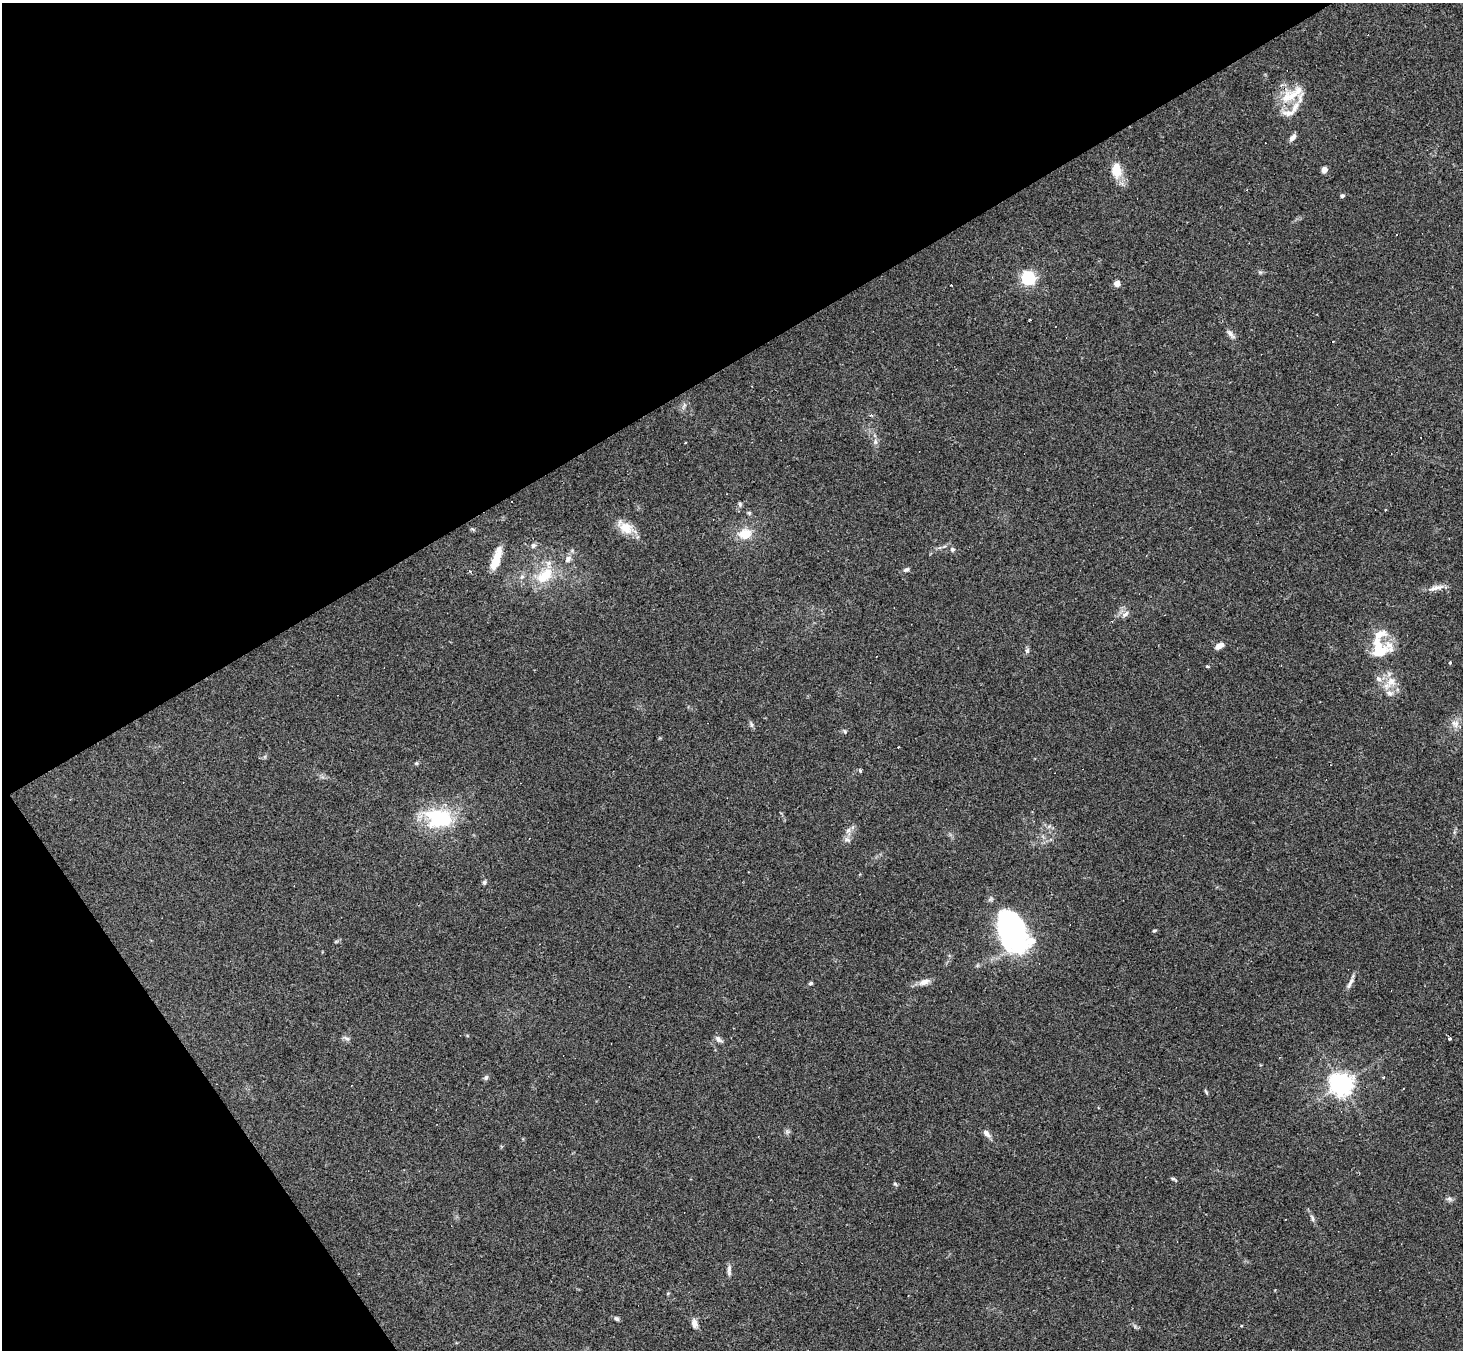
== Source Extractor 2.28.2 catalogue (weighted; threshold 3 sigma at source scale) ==
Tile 5 of 4 x 4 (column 1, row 2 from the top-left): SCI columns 1-1461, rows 2987-4334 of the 5843 x 5835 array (HDU 1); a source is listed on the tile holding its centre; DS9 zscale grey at full resolution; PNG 1465 x 1352 px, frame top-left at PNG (2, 3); no overlay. Shown black and unused: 33% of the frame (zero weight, under 2 of 3 exposures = <1% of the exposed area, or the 3 px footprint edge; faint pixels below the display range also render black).
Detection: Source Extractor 2.28.2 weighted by HDU 2 'WHT'; one run over the whole footprint, this tile lists its part. Background 0.101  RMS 0.0084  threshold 0.0379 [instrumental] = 3 sigma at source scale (4.5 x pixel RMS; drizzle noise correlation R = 1.50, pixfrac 1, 0.05/0.05 arcsec/px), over >= 5 px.
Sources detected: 77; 9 cosmic-ray / hot-pixel residue — not listed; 6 inside a brighter listed object's ellipse — not listed separately; the other 62 listed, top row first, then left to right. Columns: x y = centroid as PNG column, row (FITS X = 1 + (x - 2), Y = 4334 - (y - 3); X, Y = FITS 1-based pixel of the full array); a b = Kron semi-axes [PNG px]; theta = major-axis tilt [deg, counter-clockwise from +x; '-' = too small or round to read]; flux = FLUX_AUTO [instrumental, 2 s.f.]
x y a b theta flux
1292 95 23 14 34 21
1288 113 19 8 -1 6.3
1293 138 11 6 50 3.2
1116 169 17 10 -87 17
1324 170 7 6 - 4.2
1342 196 5 4 - 1.7
1260 272 6 5 - 1.4
1028 278 6 6 - 180
1117 283 7 6 - 4.2
951 285 3 2 - 1.8
1030 320 3 2 - 0.93
1231 334 16 5 -51 3.6
685 442 3 2 - 0.94
875 442 8 6 -88 2.9
740 504 6 5 - 1.6
749 513 6 5 - 1.4
626 528 21 14 -25 14
745 534 12 10 0 17
533 546 7 7 - 2.4
952 549 6 5 - 1.8
496 559 27 8 72 16
568 559 11 7 50 4.2
906 570 8 5 29 2
470 571 4 3 - 1.4
544 576 28 16 40 26
1436 588 24 6 14 6.3
1125 614 9 5 38 3
1380 634 35 24 -48 21
1219 646 11 6 30 5.1
1027 651 7 5 -83 2.2
1450 662 3 3 - 1.4
1207 666 4 3 - 1.3
1391 681 14 13 - 11
751 724 9 4 -69 1.8
1455 724 11 10 - 5.9
845 731 6 5 - 1.3
416 763 5 4 - 0.98
860 771 3 3 - 2.3
439 818 21 15 -8 72
848 830 8 4 45 2.3
847 840 10 7 -23 2.9
484 882 6 5 - 1.5
1154 930 4 4 - 1
1012 932 38 24 -67 190
924 982 15 8 19 6
811 983 5 4 - 1.6
1350 983 19 5 61 4.1
346 1038 10 4 -25 2
1449 1038 3 3 - 4.1
718 1039 12 6 -41 2.8
486 1077 7 5 58 1.9
1342 1084 7 7 - 680
1206 1092 8 3 -57 1.2
986 1133 12 6 -52 4.4
1174 1179 8 3 -28 1.5
895 1184 6 4 -42 1.3
1449 1199 8 6 -34 2.2
1312 1218 10 4 -73 2.3
729 1270 15 5 88 3.3
668 1293 5 3 - 0.74
616 1319 7 5 -18 1.9
694 1323 10 7 -81 5
Overlapping masked pixels (flux is a lower limit): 1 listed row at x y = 1292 95